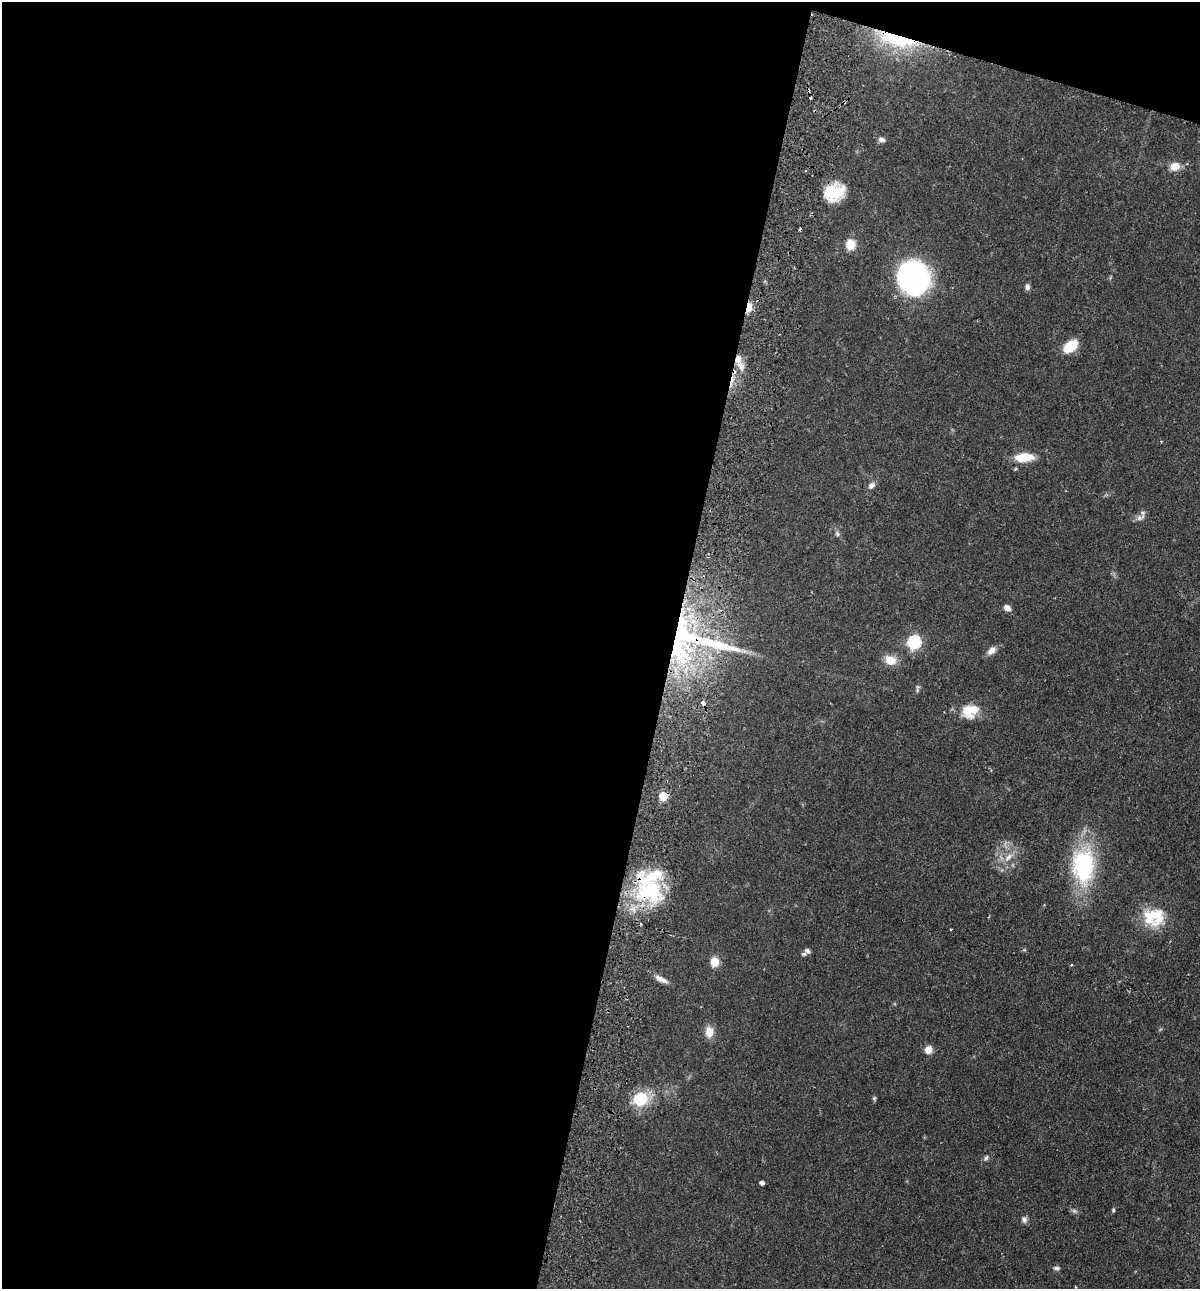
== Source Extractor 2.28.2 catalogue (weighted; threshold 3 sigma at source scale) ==
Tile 1 of 4 x 4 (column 1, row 1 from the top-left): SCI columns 307-1504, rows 3880-5166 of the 5280 x 5184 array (HDU 1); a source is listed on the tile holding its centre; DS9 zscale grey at full resolution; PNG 1202 x 1291 px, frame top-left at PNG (2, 2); no overlay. Shown black and unused: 58% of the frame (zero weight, under 2 of 3 exposures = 3% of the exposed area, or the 3 px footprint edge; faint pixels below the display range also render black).
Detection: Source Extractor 2.28.2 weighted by HDU 2 'WHT'; one run over the whole footprint, this tile lists its part. Background 0.0641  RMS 0.0053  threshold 0.024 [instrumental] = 3 sigma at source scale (4.5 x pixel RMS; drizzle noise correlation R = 1.50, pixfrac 1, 0.05/0.05 arcsec/px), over >= 5 px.
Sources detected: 47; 5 cosmic-ray / hot-pixel residue — not listed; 2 inside a brighter listed object's ellipse — not listed separately; the other 40 listed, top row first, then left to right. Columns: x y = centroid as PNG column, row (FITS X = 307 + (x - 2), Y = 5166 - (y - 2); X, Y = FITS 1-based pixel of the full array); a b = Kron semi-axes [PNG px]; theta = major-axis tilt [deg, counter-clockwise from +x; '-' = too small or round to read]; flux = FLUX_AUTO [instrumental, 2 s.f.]
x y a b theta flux
897 39 55 15 -14 34
882 140 9 6 -13 1.7
1175 166 10 8 14 6.1
834 192 21 16 24 18
850 245 6 5 - 30
914 278 32 27 -53 110
1027 287 7 6 - 1.5
749 307 6 4 80 22
1070 346 14 9 36 14
738 359 12 9 82 5.5
1024 457 22 10 3 10
871 485 10 7 49 2.1
1139 518 8 8 - 2.1
837 534 7 5 -70 1.1
1007 608 8 6 -34 2.5
692 640 93 44 -12 130
914 642 6 6 - 68
991 651 13 8 39 3.1
890 660 12 10 -22 7
970 711 21 16 19 11
663 796 5 5 - 18
1008 857 12 7 43 3.8
1084 866 32 21 -88 59
649 891 41 33 -16 43
1154 917 28 23 6 18
641 924 4 2 - 0.48
807 951 9 7 -43 1.6
714 962 5 5 - 19
661 979 18 6 -28 3.5
709 1032 12 9 -86 5.6
928 1050 7 6 - 5.3
874 1098 6 4 69 0.76
641 1099 18 16 36 17
986 1158 9 5 59 1.2
762 1183 4 4 - 2
1113 1210 5 4 - 0.67
1074 1211 6 5 - 1
1024 1219 9 7 -69 1.6
1056 1268 8 5 -8 1.2
1076 1287 4 2 - 0.39
Overlapping masked pixels (flux is a lower limit): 7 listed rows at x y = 897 39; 834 192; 749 307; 738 359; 692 640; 663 796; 649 891